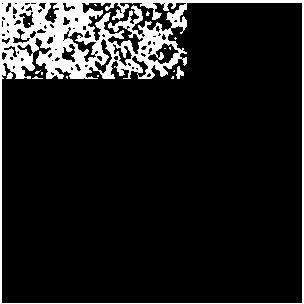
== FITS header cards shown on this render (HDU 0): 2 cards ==
NAXIS1  =                  300
NAXIS2  =                  300

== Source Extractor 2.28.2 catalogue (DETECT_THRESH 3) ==
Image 300 x 300 px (HDU 0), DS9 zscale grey, 1 PNG px = 1 image px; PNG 304 x 304 px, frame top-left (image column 1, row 300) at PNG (2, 3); no overlay
Background 0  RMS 0.37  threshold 1.11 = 3 sigma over >= 5 px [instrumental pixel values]
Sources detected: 23; all 23 listed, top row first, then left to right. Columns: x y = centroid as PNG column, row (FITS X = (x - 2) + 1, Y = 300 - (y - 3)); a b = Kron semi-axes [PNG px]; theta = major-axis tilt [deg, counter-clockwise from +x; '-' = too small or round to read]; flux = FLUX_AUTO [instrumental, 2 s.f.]
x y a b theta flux
21 4 3 3 - 26
149 5 5 3 - 74
180 11 6 5 - 38
71 14 7 6 - 970
156 15 3 3 - 33
99 25 4 4 - 59
14 33 7 5 -34 49
24 36 4 3 - 49
43 37 5 4 - 98
59 38 10 6 62 730
92 38 5 3 - 19
66 41 6 4 44 41
144 42 9 4 37 56
34 47 4 4 - 77
28 60 5 5 - 190
174 60 4 4 - 59
185 60 4 3 - 42
31 67 5 4 - 76
17 69 7 6 - 120
163 72 5 4 - 34
48 75 4 4 - 28
106 75 5 4 - 120
20 77 6 3 8 28
At the frame edge (FLAGS 8, measured only in part): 2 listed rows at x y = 21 4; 149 5